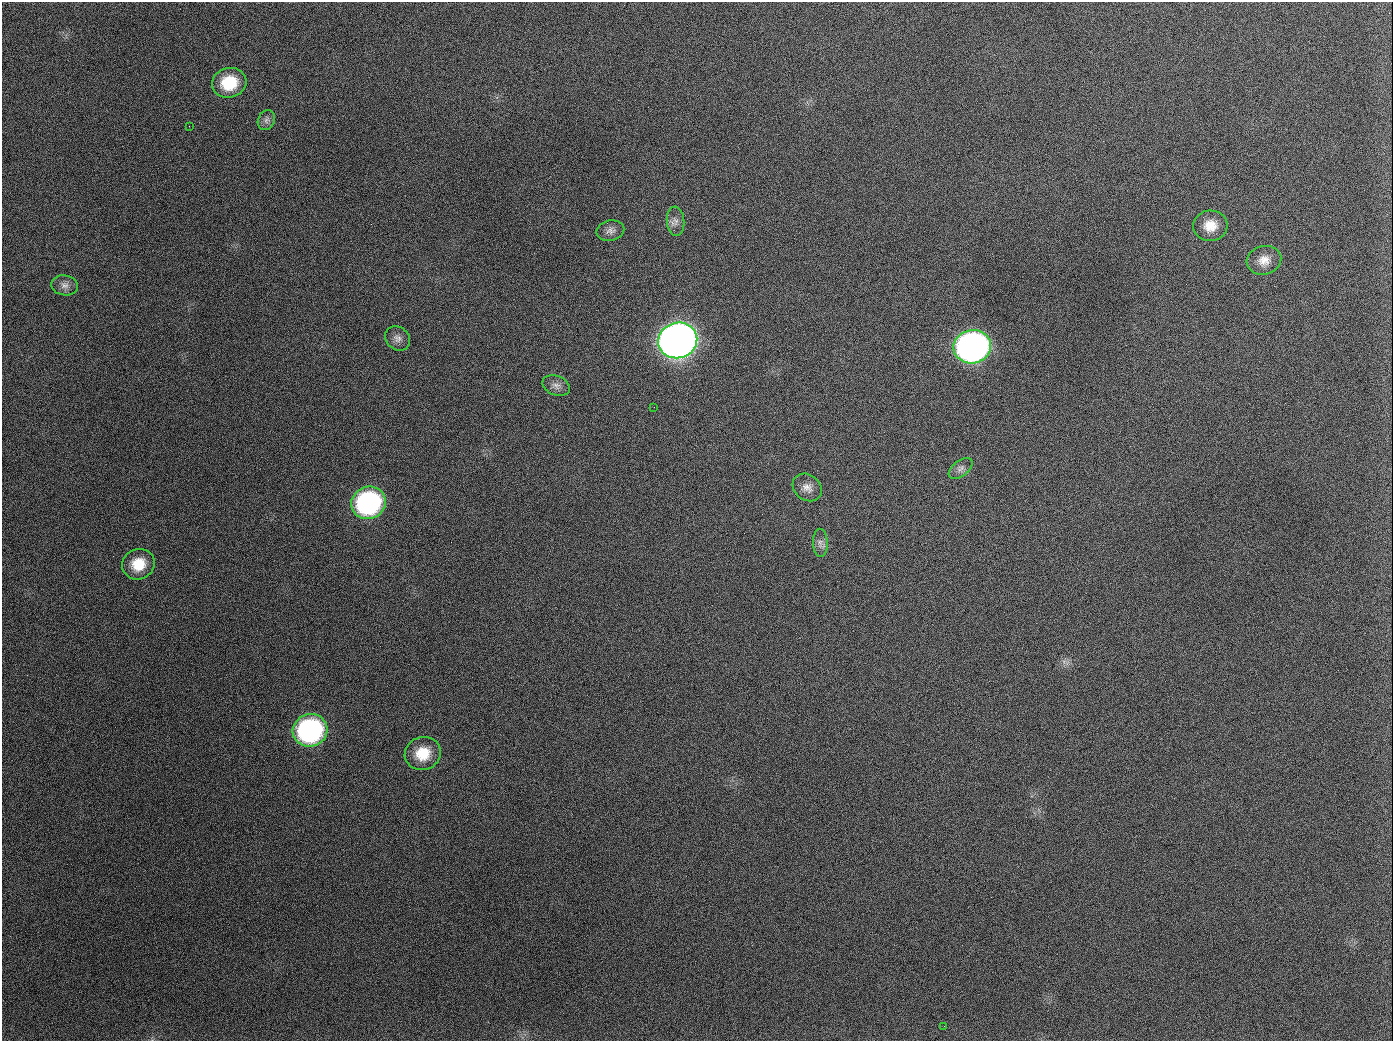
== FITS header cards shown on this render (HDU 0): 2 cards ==
NAXIS1  =                 1391
NAXIS2  =                 1039

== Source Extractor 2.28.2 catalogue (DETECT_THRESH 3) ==
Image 1391 x 1039 px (HDU 0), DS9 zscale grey, 1 PNG px = 1 image px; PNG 1395 x 1043 px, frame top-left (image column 1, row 1039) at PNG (2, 2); each listed source drawn as its Kron ellipse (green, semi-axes under 4 px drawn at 4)
Background 1530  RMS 70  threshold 209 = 3 sigma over >= 5 px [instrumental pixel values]
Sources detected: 21; all 21 listed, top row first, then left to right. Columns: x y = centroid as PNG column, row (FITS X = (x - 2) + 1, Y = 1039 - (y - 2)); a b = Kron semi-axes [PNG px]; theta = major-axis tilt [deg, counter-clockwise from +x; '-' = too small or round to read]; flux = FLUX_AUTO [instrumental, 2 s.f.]
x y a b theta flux
229 83 17 14 14 1.8e+05
266 120 10 8 64 2.0e+04
189 126 2 2 - 6.8e+03
675 221 14 8 -85 2.9e+04
1210 226 17 15 5 8.0e+04
610 231 14 10 13 3.1e+04
1264 260 17 14 14 5.8e+04
64 285 13 10 -8 3.1e+04
398 338 13 11 -41 3.2e+04
678 340 19 17 16 5.3e+06
972 347 19 16 10 2.4e+06
556 386 14 9 -22 3.2e+04
654 407 3 2 - 3.8e+03
961 468 14 8 39 2.5e+04
807 487 15 12 -38 4.3e+04
369 503 17 16 - 9.3e+05
820 543 14 7 -89 2.5e+04
138 564 16 15 - 1.2e+05
310 730 17 16 - 9.7e+05
423 754 18 16 19 1.3e+05
944 1026 3 2 - 5.9e+03